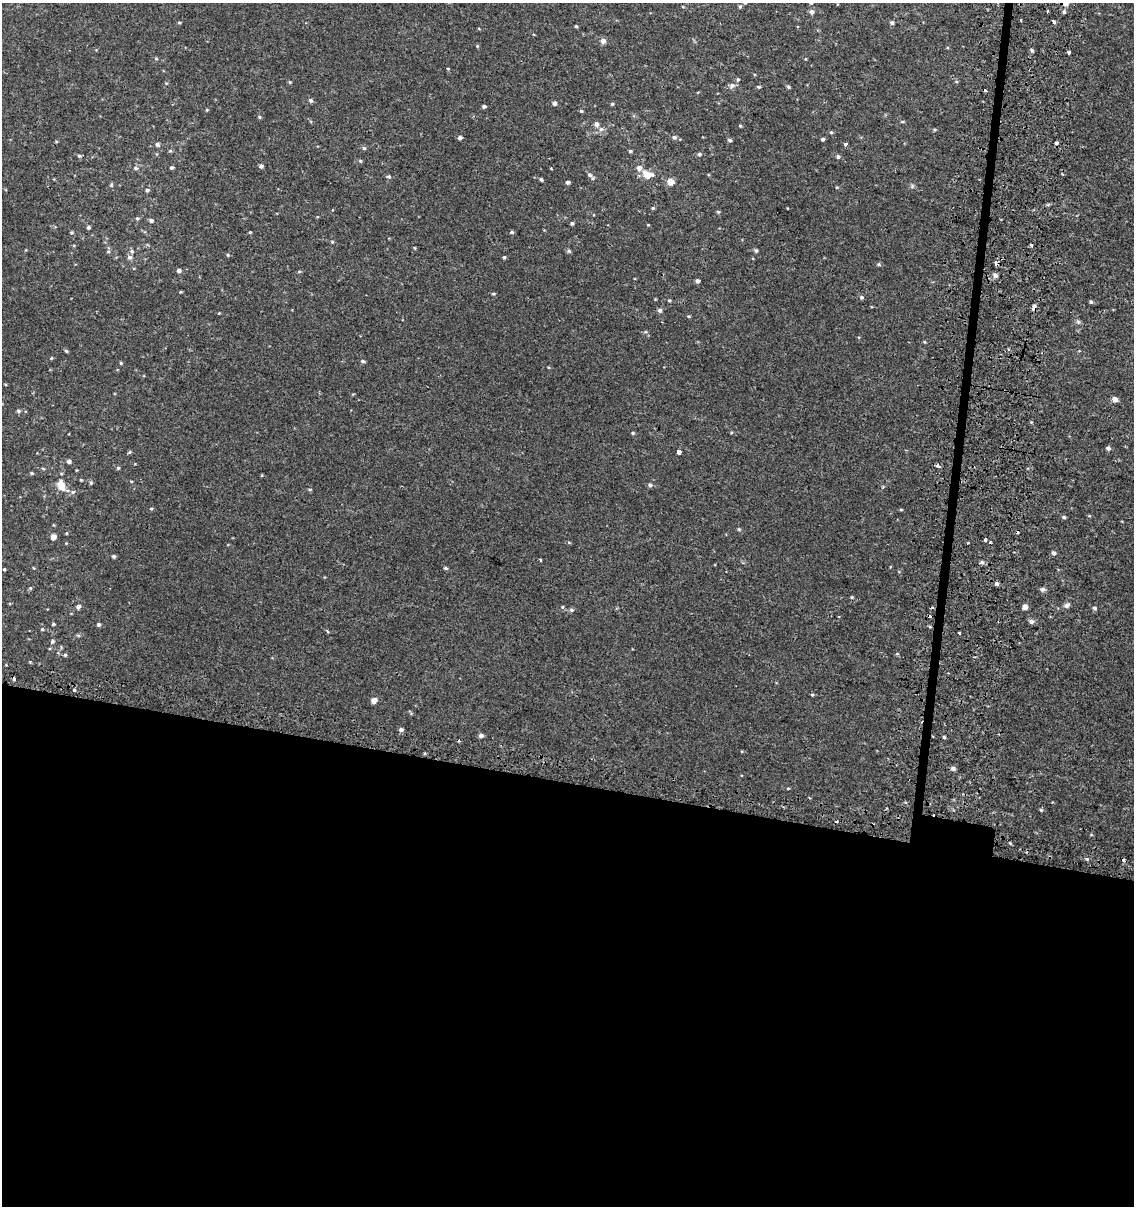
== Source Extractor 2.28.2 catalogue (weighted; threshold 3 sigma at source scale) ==
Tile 14 of 4 x 4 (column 2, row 4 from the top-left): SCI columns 1398-2529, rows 39-1242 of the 5119 x 4893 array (HDU 1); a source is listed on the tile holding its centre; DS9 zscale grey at full resolution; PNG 1136 x 1208 px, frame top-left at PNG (2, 3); no overlay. Shown black and unused: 36% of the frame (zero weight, under 2 of 3 exposures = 3% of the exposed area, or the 3 px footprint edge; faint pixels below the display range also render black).
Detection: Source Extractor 2.28.2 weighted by HDU 2 'WHT'; one run over the whole footprint, this tile lists its part. Background 0.00112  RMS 0.0027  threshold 0.0119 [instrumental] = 3 sigma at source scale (4.5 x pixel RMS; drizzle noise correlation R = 1.50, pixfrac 1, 0.0396/0.0396 arcsec/px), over >= 5 px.
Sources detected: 165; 8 cosmic-ray / hot-pixel residue — not listed; the other 157 listed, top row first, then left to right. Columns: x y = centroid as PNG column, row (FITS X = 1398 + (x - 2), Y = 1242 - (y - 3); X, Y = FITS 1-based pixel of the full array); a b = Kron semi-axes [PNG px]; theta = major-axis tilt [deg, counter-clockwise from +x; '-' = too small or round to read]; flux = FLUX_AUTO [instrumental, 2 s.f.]
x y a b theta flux
745 3 4 4 - 0.31
811 3 5 4 - 0.38
1065 3 10 8 -14 1.4
740 6 5 4 - 0.38
1047 11 4 2 - 0.34
812 12 5 4 - 0.91
1064 12 5 4 - 0.54
1054 21 4 3 - 1.3
179 22 4 3 - 0.27
892 23 5 5 - 0.5
576 26 4 4 - 0.27
603 41 5 5 - 1.2
477 46 4 4 - 0.27
1032 50 5 3 - 0.42
1069 52 3 3 - 1.7
448 69 3 3 - 0.51
738 79 5 4 - 0.39
290 82 4 4 - 0.26
732 85 8 7 - 0.81
758 87 5 3 - 0.33
788 87 5 4 - 0.37
311 100 5 5 - 0.6
554 103 4 4 - 0.95
612 104 4 4 - 0.3
484 106 4 4 - 0.57
207 110 4 4 - 0.24
581 111 5 4 - 0.31
259 117 5 4 - 0.3
902 122 6 3 0 0.29
596 124 5 5 - 1.1
740 126 4 4 - 0.24
601 129 6 6 - 0.67
934 130 5 4 - 0.33
831 132 5 4 - 0.31
674 137 6 5 - 0.59
460 138 4 4 - 0.71
823 139 4 4 - 0.49
730 140 4 4 - 0.45
1057 143 4 3 - 0.61
845 144 3 3 - 1.6
157 145 7 5 -46 0.58
364 148 5 5 - 0.42
630 151 4 4 - 0.39
699 154 5 4 - 0.42
79 156 6 5 - 0.39
838 157 5 4 - 0.68
360 161 5 4 - 0.34
261 166 4 4 - 0.68
136 168 6 4 -21 0.42
172 168 4 4 - 0.46
639 168 6 6 - 1.2
590 175 8 5 -47 0.73
647 175 10 7 -13 3.3
388 177 3 3 - 1.3
541 179 4 4 - 0.5
567 182 4 3 - 0.73
670 182 5 4 - 3.7
111 185 5 4 - 0.3
837 187 4 3 - 0.19
147 190 5 4 - 0.49
653 208 4 4 - 0.28
718 212 5 4 - 0.3
137 218 5 5 - 0.39
151 220 5 4 - 0.64
572 223 4 4 - 0.52
648 225 4 3 - 0.2
88 227 4 4 - 0.49
250 232 3 3 - 0.26
512 232 5 4 - 0.41
71 233 5 3 - 0.28
332 242 4 4 - 0.26
1031 245 4 3 - 0.52
756 250 5 5 - 0.41
108 251 5 3 - 0.27
132 251 6 5 - 0.45
569 251 6 5 - 0.42
228 255 4 4 - 0.28
130 257 6 5 - 0.86
504 257 4 4 - 0.33
996 263 4 3 - 2.4
879 264 5 5 - 0.42
179 271 4 4 - 0.81
299 272 5 3 - 0.27
995 276 7 6 - 0.67
697 281 4 4 - 0.67
493 294 5 4 - 0.3
861 297 5 5 - 0.49
669 300 5 4 - 0.3
1091 302 4 4 - 0.45
1034 307 5 3 - 2.5
660 310 5 5 - 0.7
219 313 3 3 - 0.18
688 316 5 3 - 0.24
662 322 3 2 - 0.18
1078 322 6 5 - 0.47
645 332 5 3 - 0.3
1009 349 5 3 - 0.31
66 351 5 4 - 0.35
51 358 5 3 - 0.22
363 361 6 4 -4 0.44
121 363 4 4 - 0.27
1115 399 4 4 - 1.9
18 411 6 4 13 0.45
633 433 5 4 - 0.31
1108 448 5 4 - 0.63
130 452 6 4 87 0.31
679 452 4 3 - 3.7
69 461 5 4 - 0.63
938 466 3 3 - 6.8
118 468 4 4 - 0.36
32 473 5 4 - 0.31
81 480 4 3 - 0.23
91 483 5 4 - 0.38
650 485 5 5 - 0.53
61 486 15 9 -65 2.9
883 487 4 4 - 0.34
310 489 6 3 -8 0.27
73 492 5 4 - 0.46
151 509 4 4 - 0.27
901 510 5 3 - 0.24
1064 517 4 4 - 0.42
739 529 5 5 - 0.35
53 537 5 4 - 1.8
985 540 3 3 - 1.5
1054 553 5 4 - 0.78
114 556 4 4 - 0.51
540 560 4 3 - 0.23
982 562 6 4 13 0.59
446 568 6 4 -27 0.4
4 569 3 3 - 0.29
997 583 4 4 - 0.62
30 588 5 5 - 0.33
1043 589 6 6 - 0.54
852 597 5 3 - 0.23
1067 605 8 6 28 0.83
78 606 6 5 - 0.74
562 607 5 4 - 0.29
1025 607 4 4 - 1.6
1095 608 5 4 - 0.46
571 610 6 4 -23 0.44
1031 621 6 5 - 0.86
53 624 4 4 - 0.31
99 624 4 4 - 0.51
42 629 4 4 - 0.3
959 633 3 3 - 0.53
52 641 6 5 - 0.54
65 655 5 4 - 0.34
74 690 3 3 - 0.52
812 695 4 4 - 0.3
374 700 4 4 - 2.2
401 730 5 4 - 0.69
481 735 5 4 - 0.81
944 737 5 4 - 0.31
953 768 5 5 - 0.78
788 788 4 3 - 0.21
906 802 4 3 - 0.47
1041 810 5 4 - 0.28
Overlapping masked pixels (flux is a lower limit): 2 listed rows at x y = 996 263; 1034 307
Isophote crosses this tile's border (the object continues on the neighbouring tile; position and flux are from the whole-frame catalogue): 3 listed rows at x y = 745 3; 811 3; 1065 3